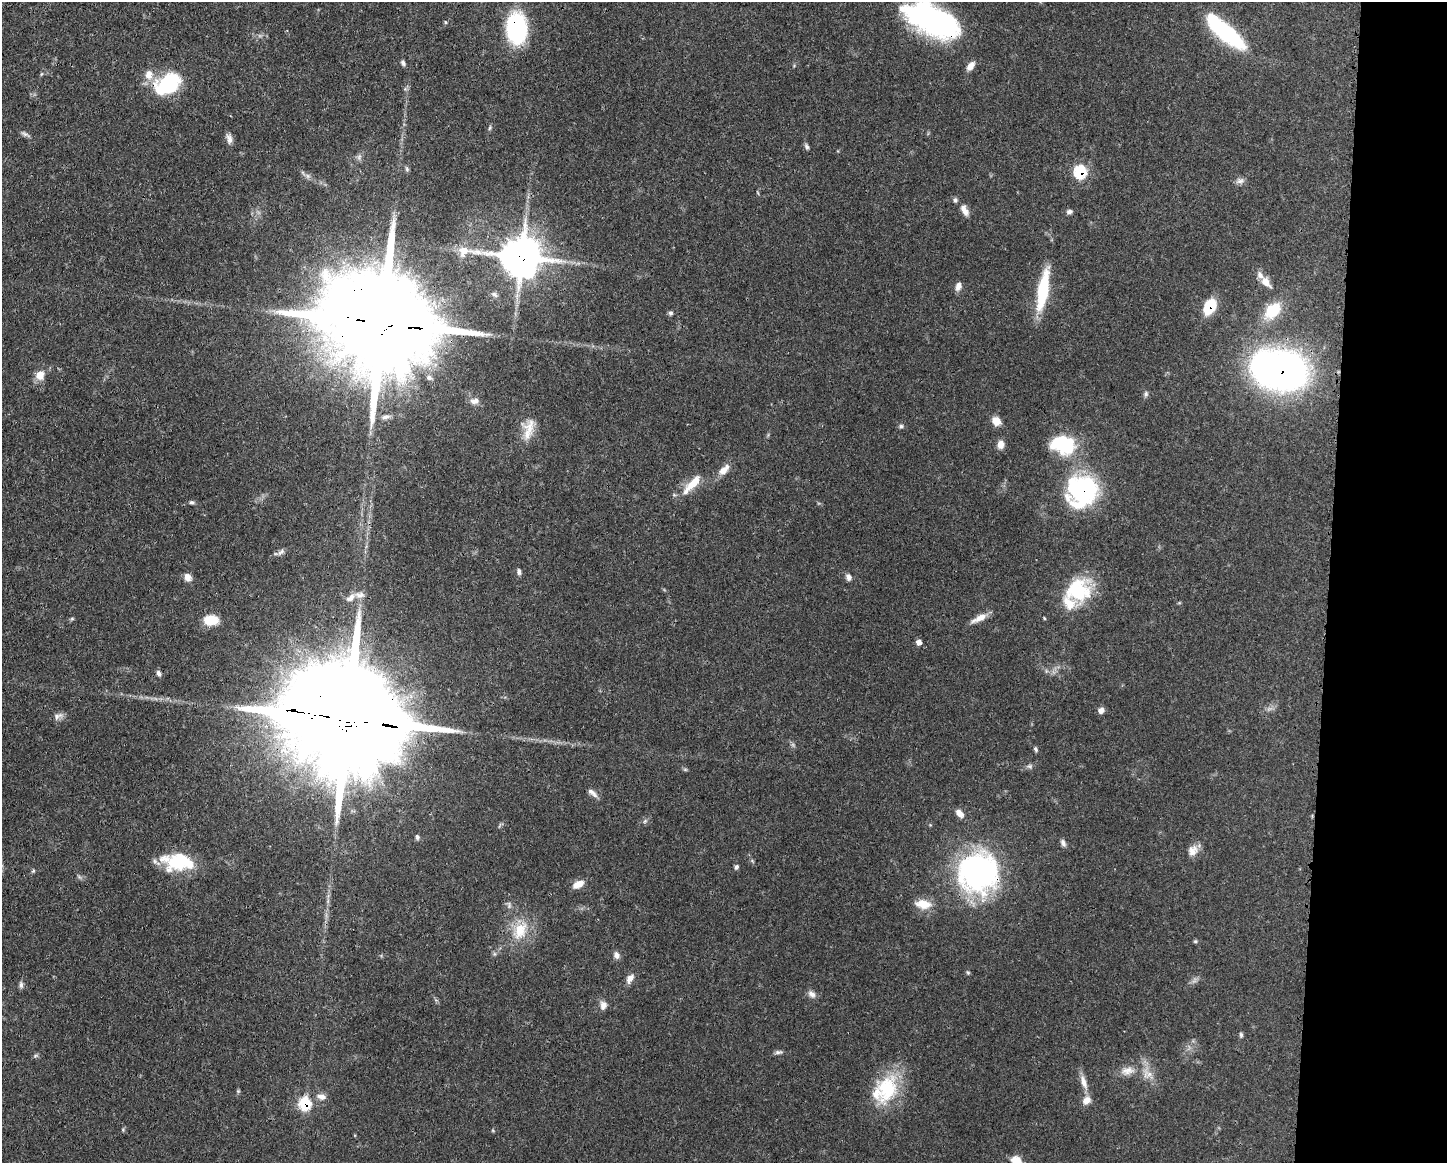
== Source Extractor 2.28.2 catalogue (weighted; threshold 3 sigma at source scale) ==
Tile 9 of 3 x 4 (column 3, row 3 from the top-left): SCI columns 3008-4452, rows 1164-2324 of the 4682 x 4647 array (HDU 1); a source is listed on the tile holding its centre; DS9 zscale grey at full resolution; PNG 1449 x 1165 px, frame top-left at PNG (2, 2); no overlay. Shown black and unused: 8% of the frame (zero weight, under 3 of 4 exposures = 1% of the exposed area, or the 3 px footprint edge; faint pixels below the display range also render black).
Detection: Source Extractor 2.28.2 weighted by HDU 2 'WHT'; one run over the whole footprint, this tile lists its part. Background 0.0563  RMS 0.0033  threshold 0.0148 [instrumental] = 3 sigma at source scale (4.5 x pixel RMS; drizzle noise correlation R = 1.50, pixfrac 1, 0.05/0.05 arcsec/px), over >= 5 px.
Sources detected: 106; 2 too faint to see at this stretch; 2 inside a brighter object's white glare — not listed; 9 inside a brighter listed object's ellipse — not listed separately; the other 93 listed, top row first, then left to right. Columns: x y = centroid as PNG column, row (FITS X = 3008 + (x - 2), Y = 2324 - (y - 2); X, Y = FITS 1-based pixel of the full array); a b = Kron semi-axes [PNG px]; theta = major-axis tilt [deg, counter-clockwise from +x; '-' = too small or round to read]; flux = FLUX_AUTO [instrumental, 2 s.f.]
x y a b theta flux
933 20 55 25 -24 76
445 22 6 4 -88 0.41
516 28 28 18 -90 39
1225 32 43 13 -40 40
403 63 8 5 -60 0.78
970 66 10 6 53 2.7
41 74 6 3 70 0.39
168 84 33 21 30 21
490 128 8 4 81 0.52
25 134 13 5 -28 1
229 139 14 7 -80 1.8
807 147 8 5 -64 0.77
407 169 7 5 -78 0.6
1080 172 7 7 - 27
308 176 7 5 -45 0.89
1240 181 12 7 17 1.4
964 210 15 7 -62 2.5
1069 212 7 5 19 1
521 257 16 13 -5 920
1266 282 15 9 -51 3.2
958 286 11 7 74 1.8
1043 289 52 12 80 16
494 294 8 5 -10 0.86
1210 306 13 8 60 15
1273 311 22 14 44 10
670 313 6 5 - 0.69
380 322 38 26 -11 11000
1280 370 43 30 -12 180
40 375 10 10 - 3.6
429 377 8 6 -6 0.98
1146 394 8 6 87 0.77
475 401 13 8 15 1.9
386 417 11 6 12 1.3
996 421 9 8 - 4.3
901 426 6 5 - 0.67
527 434 31 13 -73 5.5
1001 444 11 9 88 2
1063 444 26 19 -13 21
724 470 19 9 45 3
692 484 32 9 47 6.7
1082 490 31 29 46 50
191 502 6 5 - 0.63
281 552 11 6 40 1.1
519 572 8 5 -75 0.94
188 577 10 8 -61 2.1
849 577 8 6 -70 1.5
1078 591 26 23 35 24
351 598 17 8 38 2.4
979 618 22 7 26 3.2
1044 618 5 3 - 0.29
72 619 6 4 0 0.43
211 620 15 10 2 6.8
919 642 6 6 - 1.8
159 673 8 5 -57 1.1
1101 710 7 6 - 1.8
57 716 14 7 29 1.5
347 719 41 29 -12 12000
1036 749 7 4 -68 0.61
1030 766 8 6 14 0.85
685 769 6 4 -1 0.46
592 793 15 6 -41 1.6
960 813 10 6 -46 2.5
645 821 7 4 45 0.59
417 837 7 5 -79 0.75
1063 843 10 5 -67 1.1
1193 850 14 12 56 2.9
179 861 33 19 3 19
736 867 6 5 - 0.7
33 871 5 4 - 0.44
978 872 44 43 - 74
79 877 9 3 -45 0.55
578 884 13 7 27 3.3
923 904 20 11 -7 5.1
520 930 29 18 64 11
1195 941 5 4 - 0.43
616 955 9 7 -76 1.5
968 973 5 5 - 0.44
630 979 12 7 57 2.4
21 985 10 5 -90 0.94
812 994 12 8 -47 1.6
603 1005 11 9 77 2
1241 1035 7 4 -88 0.6
778 1052 10 5 10 0.89
35 1056 7 4 19 0.55
1127 1071 21 10 11 4
1146 1074 21 6 89 2.7
1084 1082 22 7 -71 3.1
887 1089 41 27 70 20
238 1091 5 5 - 0.42
321 1097 12 8 -8 1.9
305 1103 7 7 - 21
123 1130 5 5 - 0.44
1016 1161 12 9 -39 4.2
Overlapping masked pixels (flux is a lower limit): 12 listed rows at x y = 933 20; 516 28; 168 84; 1080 172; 521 257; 1210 306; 380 322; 1280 370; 1082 490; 347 719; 978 872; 305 1103
Isophote crosses this tile's border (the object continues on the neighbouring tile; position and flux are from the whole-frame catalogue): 2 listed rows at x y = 933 20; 1016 1161